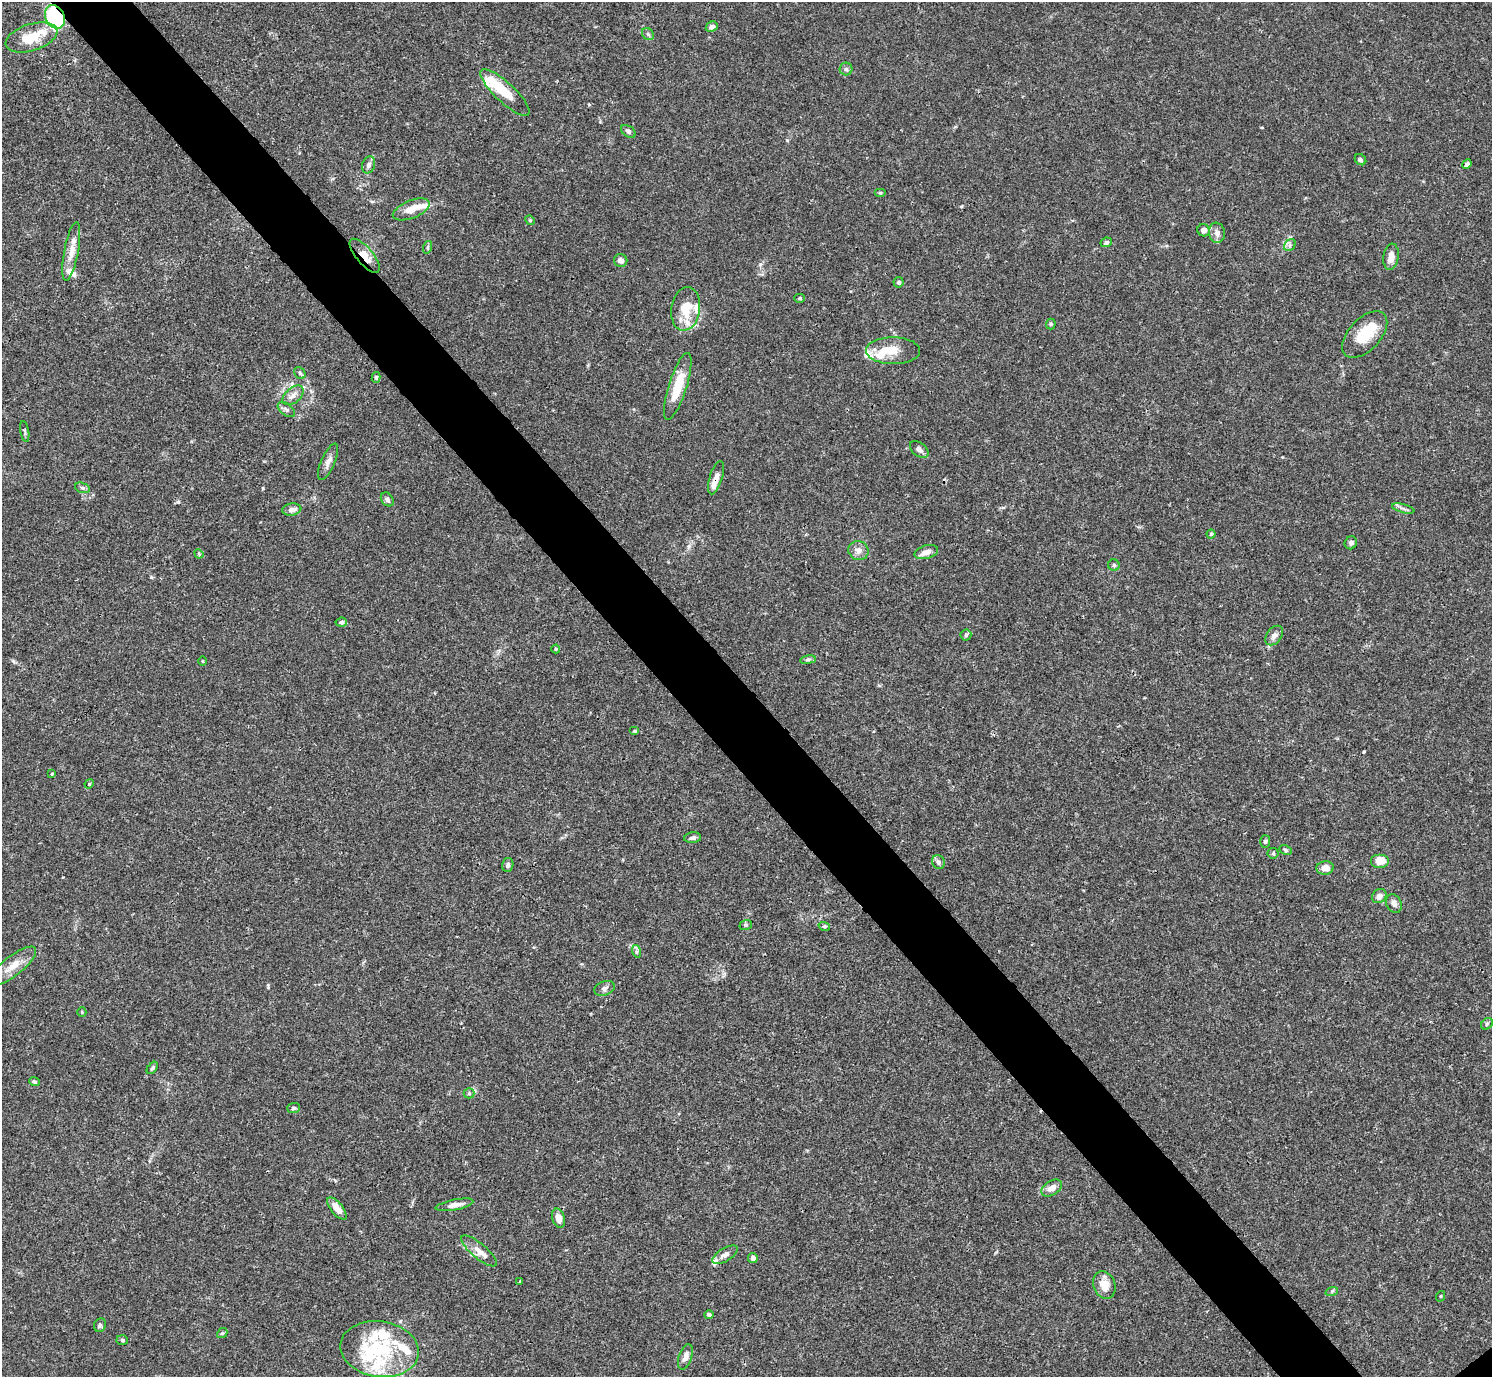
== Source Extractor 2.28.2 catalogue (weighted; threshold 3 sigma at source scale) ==
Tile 11 of 4 x 4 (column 3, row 3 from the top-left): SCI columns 2980-4469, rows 1534-2908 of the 5961 x 5958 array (HDU 1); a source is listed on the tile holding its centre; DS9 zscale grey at full resolution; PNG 1494 x 1379 px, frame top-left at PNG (2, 2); each listed source drawn as its Kron ellipse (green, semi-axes under 4 px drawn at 4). Shown black and unused: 6% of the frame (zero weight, under 3 of 4 exposures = <1% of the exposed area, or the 3 px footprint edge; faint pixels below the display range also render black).
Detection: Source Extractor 2.28.2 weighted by HDU 2 'WHT'; one run over the whole footprint, this tile lists its part. Background 0.0165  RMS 0.0021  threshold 0.00959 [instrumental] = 3 sigma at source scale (4.5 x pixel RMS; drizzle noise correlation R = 1.50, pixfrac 1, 0.05/0.05 arcsec/px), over >= 5 px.
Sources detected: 113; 2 inside a brighter object's white glare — neither listed nor drawn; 17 inside a brighter listed object's ellipse — not listed separately; the other 94 listed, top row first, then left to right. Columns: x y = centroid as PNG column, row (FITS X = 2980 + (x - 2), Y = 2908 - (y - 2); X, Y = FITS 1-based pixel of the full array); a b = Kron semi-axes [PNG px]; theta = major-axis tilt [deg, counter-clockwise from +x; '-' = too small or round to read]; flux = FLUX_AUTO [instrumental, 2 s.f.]
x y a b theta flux
55 17 12 9 -64 27
712 27 6 5 - 0.87
648 34 6 5 - 0.42
31 37 27 13 17 5
846 69 6 6 - 0.52
505 93 32 10 -43 5
628 131 8 5 -35 0.51
1360 160 6 5 - 0.39
1467 164 5 4 - 0.6
368 165 9 6 69 0.69
880 193 6 4 0 0.25
411 209 19 9 22 2.6
530 220 5 4 - 0.27
1203 230 6 6 - 1.1
1217 233 10 8 -80 1.1
1106 242 6 4 25 0.58
1290 245 6 5 - 0.49
428 247 6 4 71 0.28
71 251 30 7 79 2.5
365 256 21 8 -50 2.5
1391 257 13 7 81 1.8
621 260 7 6 - 0.99
898 282 5 5 - 0.41
800 298 5 4 - 0.29
686 309 22 14 82 4.6
1051 324 5 5 - 0.26
1365 334 28 15 47 5.7
893 351 27 13 -1 3.9
300 373 6 5 - 0.36
376 377 5 4 - 0.34
678 386 35 9 72 5.5
293 395 12 7 40 1.2
286 410 10 6 -38 0.62
25 431 10 3 -80 0.34
919 449 11 6 -38 0.83
328 462 19 7 67 1.2
716 478 17 6 73 1.4
82 488 8 5 -19 0.45
387 499 7 5 -53 0.59
1403 508 11 3 -15 0.48
292 510 9 6 9 0.94
1211 534 4 4 - 0.25
1351 543 7 6 - 0.6
858 551 10 9 - 1.1
926 552 12 6 15 1.3
199 554 5 3 - 0.23
1114 565 5 5 - 0.38
341 622 6 4 7 0.49
966 635 5 5 - 0.37
1274 636 11 7 52 1.1
556 649 4 4 - 0.23
808 660 8 4 8 0.42
202 661 5 3 - 0.17
634 731 5 4 - 0.25
52 774 4 3 - 0.27
89 784 5 4 - 0.2
693 838 8 5 5 0.67
1265 842 6 5 - 0.35
1285 850 6 4 -28 0.35
1273 853 5 5 - 0.31
1380 861 9 7 0 2.6
938 862 7 6 - 0.59
508 865 7 5 75 0.53
1325 868 9 6 6 1.8
1379 896 8 6 45 1
1394 904 9 7 -64 0.9
746 925 6 5 - 0.34
824 926 6 3 -17 0.26
636 951 6 4 -73 0.42
13 966 29 9 38 3.1
604 988 10 7 19 0.71
82 1012 5 4 - 0.26
1487 1024 6 5 - 0.38
152 1068 7 4 49 0.33
34 1082 5 4 - 0.44
469 1093 5 5 - 0.34
293 1108 6 5 - 0.39
1052 1188 11 7 31 1.4
455 1205 19 5 11 1.5
337 1209 13 6 -51 1.9
559 1218 10 6 -74 1.6
479 1251 22 7 -40 1.9
725 1255 14 6 31 1.1
753 1258 5 5 - 0.85
520 1282 3 3 - 0.24
1104 1285 14 11 -71 2.7
1332 1291 6 4 19 0.3
1441 1296 5 3 - 0.18
709 1315 4 4 - 0.48
100 1325 7 5 65 0.44
222 1333 5 4 - 0.31
122 1340 6 5 - 0.35
380 1349 39 27 -9 14
685 1357 13 6 71 1.3
Overlapping masked pixels (flux is a lower limit): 3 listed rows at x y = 55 17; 365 256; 716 478